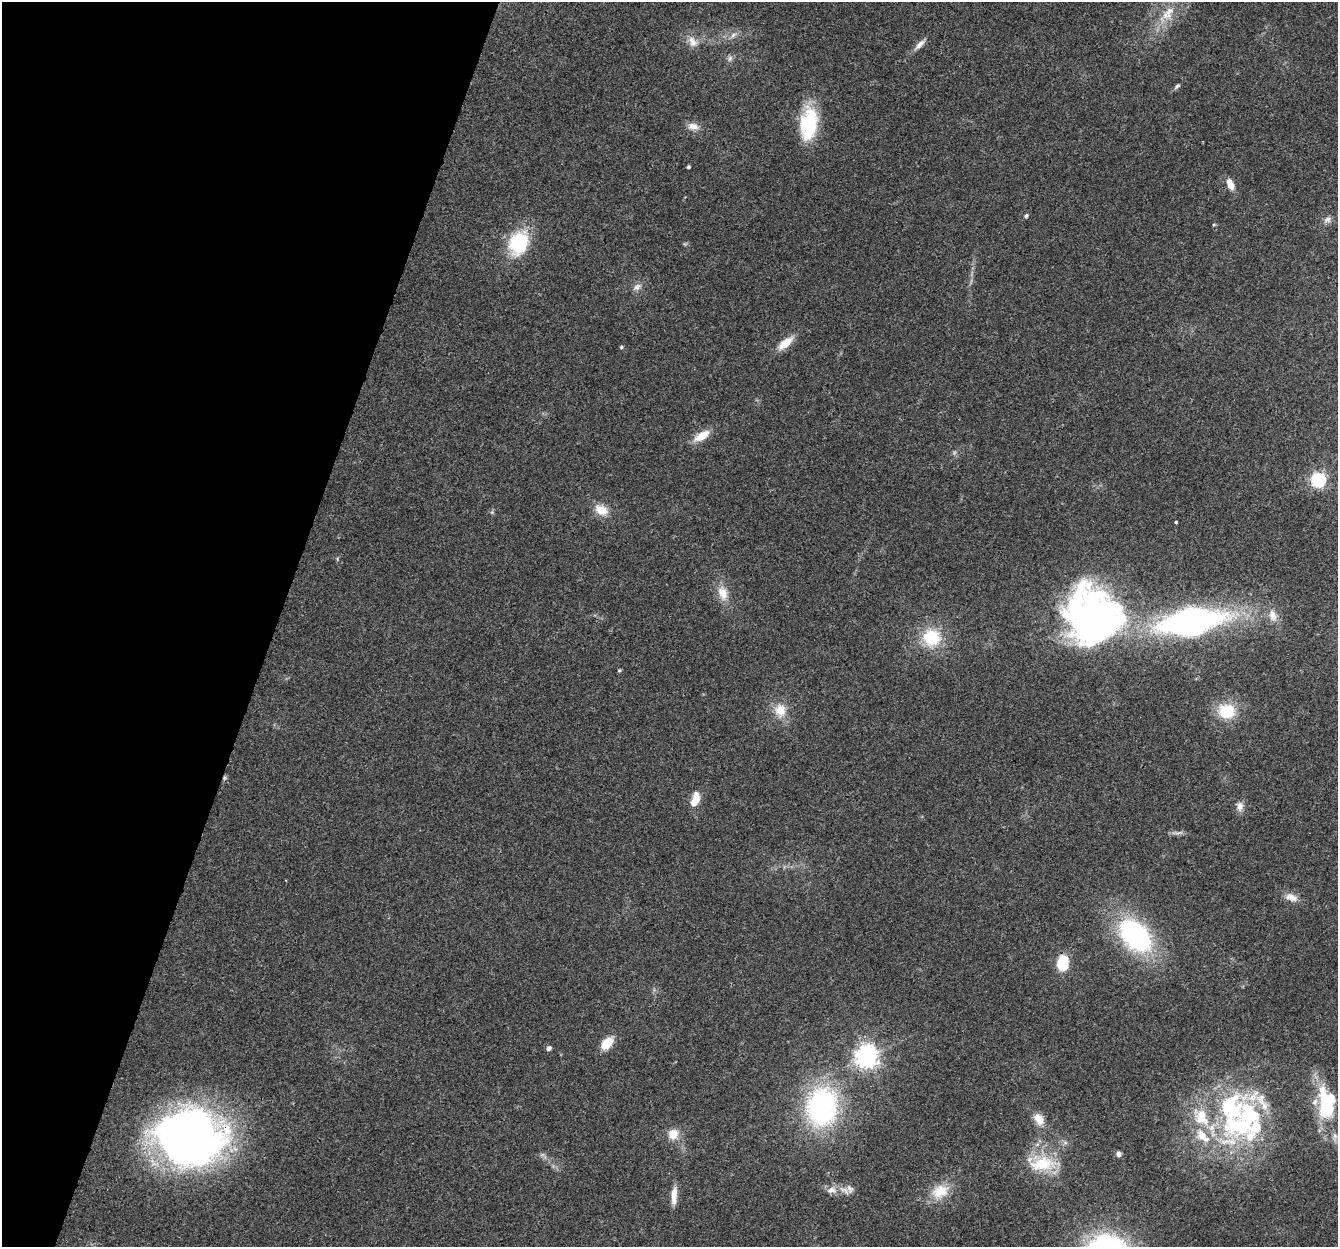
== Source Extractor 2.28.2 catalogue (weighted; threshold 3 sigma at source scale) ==
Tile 9 of 4 x 4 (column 1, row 3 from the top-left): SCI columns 30-1365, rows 1580-2824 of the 5395 x 5585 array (HDU 1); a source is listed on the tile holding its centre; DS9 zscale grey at full resolution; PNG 1340 x 1249 px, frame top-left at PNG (2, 2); no overlay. Shown black and unused: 21% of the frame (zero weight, under 3 of 4 exposures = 5% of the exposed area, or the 3 px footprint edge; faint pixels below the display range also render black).
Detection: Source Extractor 2.28.2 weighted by HDU 2 'WHT'; one run over the whole footprint, this tile lists its part. Background 0.0648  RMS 0.0041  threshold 0.0185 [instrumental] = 3 sigma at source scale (4.5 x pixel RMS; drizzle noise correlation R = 1.50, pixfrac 1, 0.0396/0.0396 arcsec/px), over >= 5 px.
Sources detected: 68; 2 inside a brighter object's white glare — not listed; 15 inside a brighter listed object's ellipse — not listed separately; the other 51 listed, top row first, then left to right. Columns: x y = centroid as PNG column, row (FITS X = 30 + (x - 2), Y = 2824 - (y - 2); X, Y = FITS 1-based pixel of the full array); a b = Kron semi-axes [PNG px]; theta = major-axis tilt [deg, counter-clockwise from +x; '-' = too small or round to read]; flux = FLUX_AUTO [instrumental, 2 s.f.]
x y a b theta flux
1169 12 22 11 66 7.6
733 35 9 5 37 1.5
692 42 17 10 -58 4
920 44 19 6 44 2.7
730 58 9 6 74 1.3
1177 86 9 5 35 0.96
809 124 39 19 83 25
693 126 14 9 -8 3.5
688 167 3 3 - 0.7
1230 184 14 8 -69 3.8
1026 216 6 4 59 0.68
1328 219 12 8 29 1.9
518 243 24 18 67 28
637 287 13 8 33 2.1
785 343 22 9 40 6.2
621 347 5 4 - 0.61
702 436 18 8 31 7.1
1319 480 6 6 - 82
601 510 18 12 -28 6
1176 522 3 3 - 0.47
337 559 6 4 72 0.45
723 593 20 12 -76 6.2
1273 615 17 11 -70 4.3
1089 616 63 60 -41 160
1191 622 58 23 9 150
931 637 19 18 - 19
619 670 5 4 - 0.59
780 710 18 16 -87 7.4
1227 711 21 18 -1 14
225 778 6 5 - 0.78
695 800 19 8 71 6.1
1240 806 12 8 -89 2.7
1176 833 17 2 0 1.3
1291 897 18 10 -15 3.7
1135 935 39 25 -47 66
1063 963 14 11 84 13
607 1043 15 10 45 7
549 1048 5 4 - 1.6
867 1056 8 8 - 310
1329 1099 41 33 70 22
1230 1106 52 41 56 55
822 1107 37 29 81 85
1039 1119 14 10 -57 5.4
673 1134 12 11 - 5.6
190 1138 66 54 -3 250
1118 1154 7 5 -90 1.1
1042 1164 37 19 7 18
850 1189 12 9 -60 2.1
832 1190 15 8 7 3.2
940 1191 23 17 22 10
674 1196 22 6 87 4.4
Overlapping masked pixels (flux is a lower limit): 2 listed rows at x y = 225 778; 190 1138